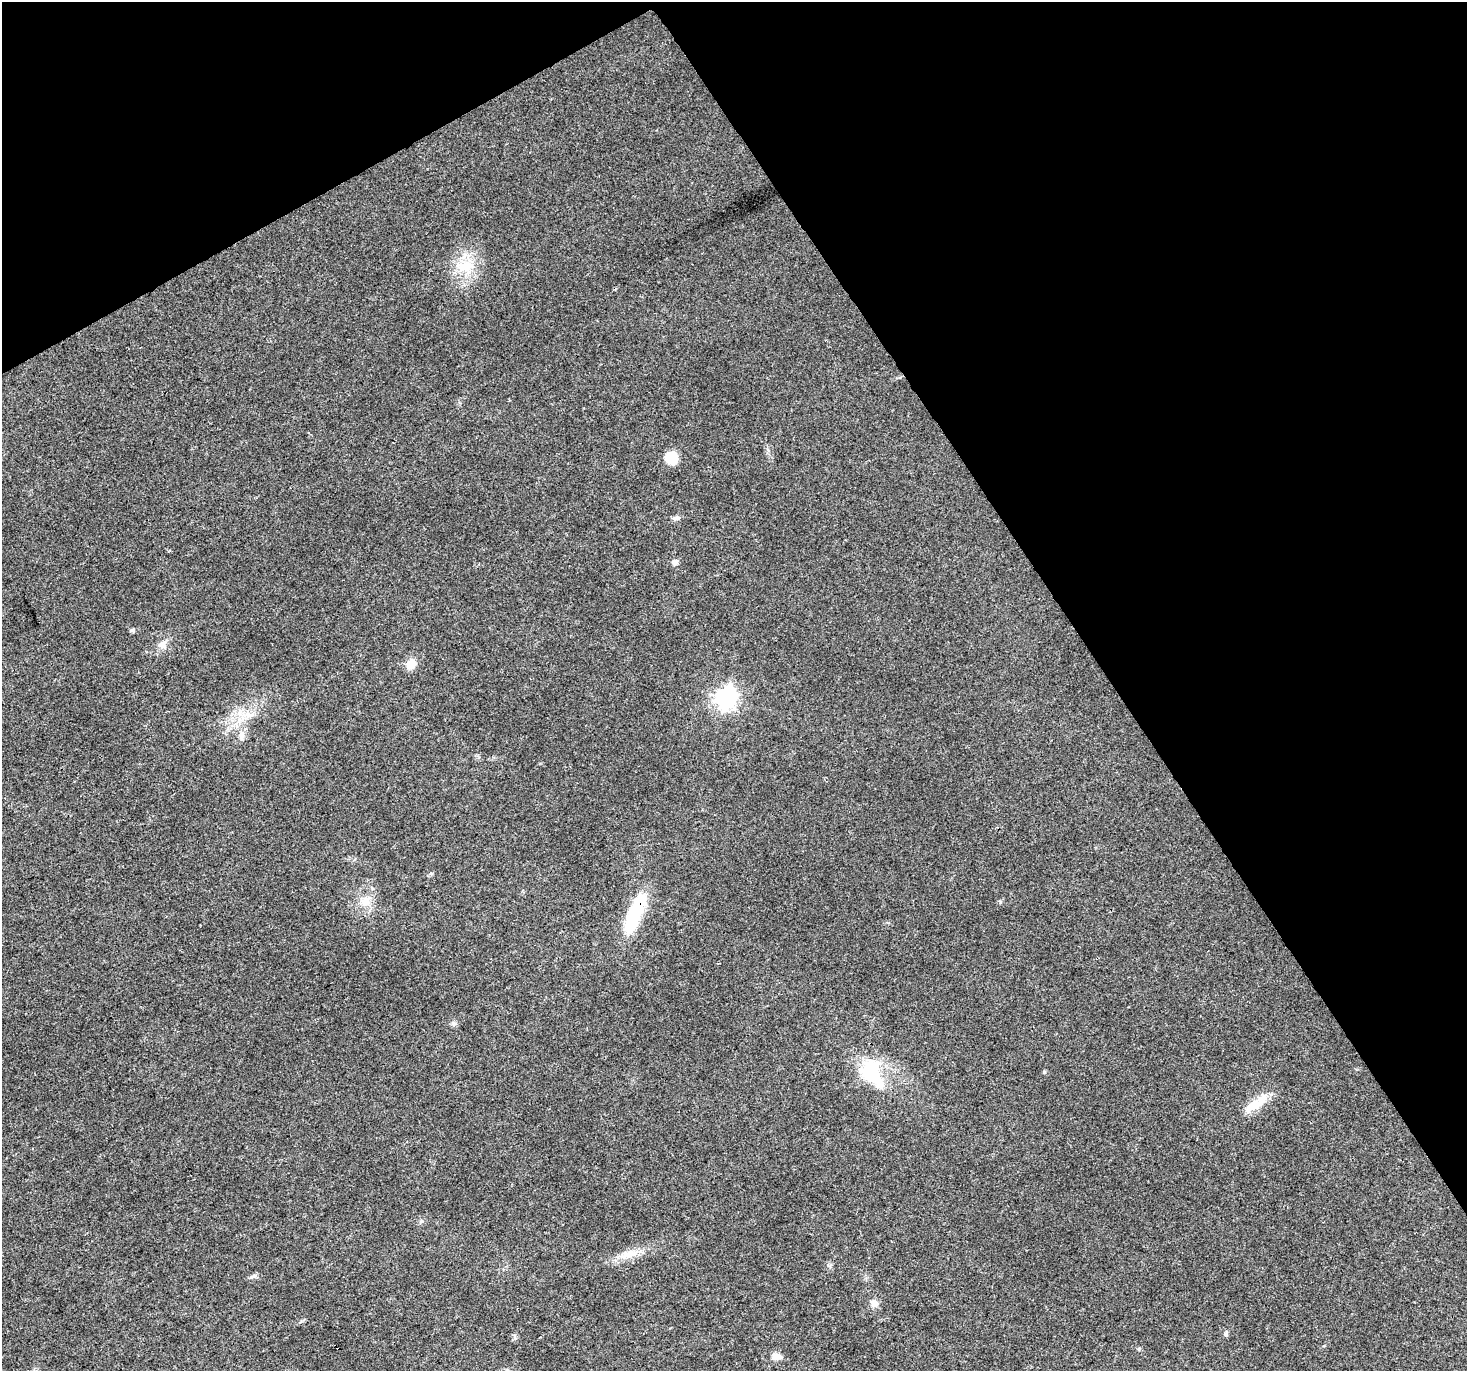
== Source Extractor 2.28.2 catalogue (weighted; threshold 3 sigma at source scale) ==
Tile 3 of 4 x 4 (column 3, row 1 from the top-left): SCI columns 2929-4393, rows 4221-5589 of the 5861 x 5766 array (HDU 1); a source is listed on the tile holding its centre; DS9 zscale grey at full resolution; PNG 1469 x 1373 px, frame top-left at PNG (2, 2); no overlay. Shown black and unused: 31% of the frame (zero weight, under 3 of 4 exposures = <1% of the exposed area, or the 3 px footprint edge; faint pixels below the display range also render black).
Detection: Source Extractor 2.28.2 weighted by HDU 2 'WHT'; one run over the whole footprint, this tile lists its part. Background 0.0257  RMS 0.0034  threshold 0.0154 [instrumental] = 3 sigma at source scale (4.5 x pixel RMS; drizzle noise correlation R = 1.50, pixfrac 1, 0.0396/0.0396 arcsec/px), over >= 5 px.
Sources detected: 24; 1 inside a brighter object's white glare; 1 cosmic-ray / hot-pixel residue — not listed; the other 22 listed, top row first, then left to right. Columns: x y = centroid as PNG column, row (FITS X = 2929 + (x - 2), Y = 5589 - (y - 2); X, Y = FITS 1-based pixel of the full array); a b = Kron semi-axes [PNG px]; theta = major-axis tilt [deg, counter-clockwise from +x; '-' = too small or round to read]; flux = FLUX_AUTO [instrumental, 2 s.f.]
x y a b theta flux
465 266 29 16 1 9.6
671 458 13 11 -71 6.9
676 518 11 5 4 1
675 562 6 6 - 1.7
132 630 5 5 - 0.91
162 644 12 10 38 2.5
411 664 13 10 58 3.8
726 698 8 8 - 170
248 714 10 6 -65 1.6
241 736 13 7 87 1.9
431 873 6 3 -18 0.37
366 901 15 12 64 4.4
634 915 51 16 67 19
454 1023 7 7 - 0.89
1044 1072 5 4 - 0.42
873 1073 43 24 -60 20
1254 1105 34 12 34 7.1
629 1254 26 10 14 5.1
254 1276 10 4 22 0.79
874 1303 10 9 - 2
1226 1333 8 5 68 0.69
776 1356 14 9 -10 2.3
Overlapping masked pixels (flux is a lower limit): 1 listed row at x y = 634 915
Unlisted compact peaks at least as high as the median listed source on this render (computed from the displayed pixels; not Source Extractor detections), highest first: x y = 515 1338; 1000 902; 1139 1349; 301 1321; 828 1265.